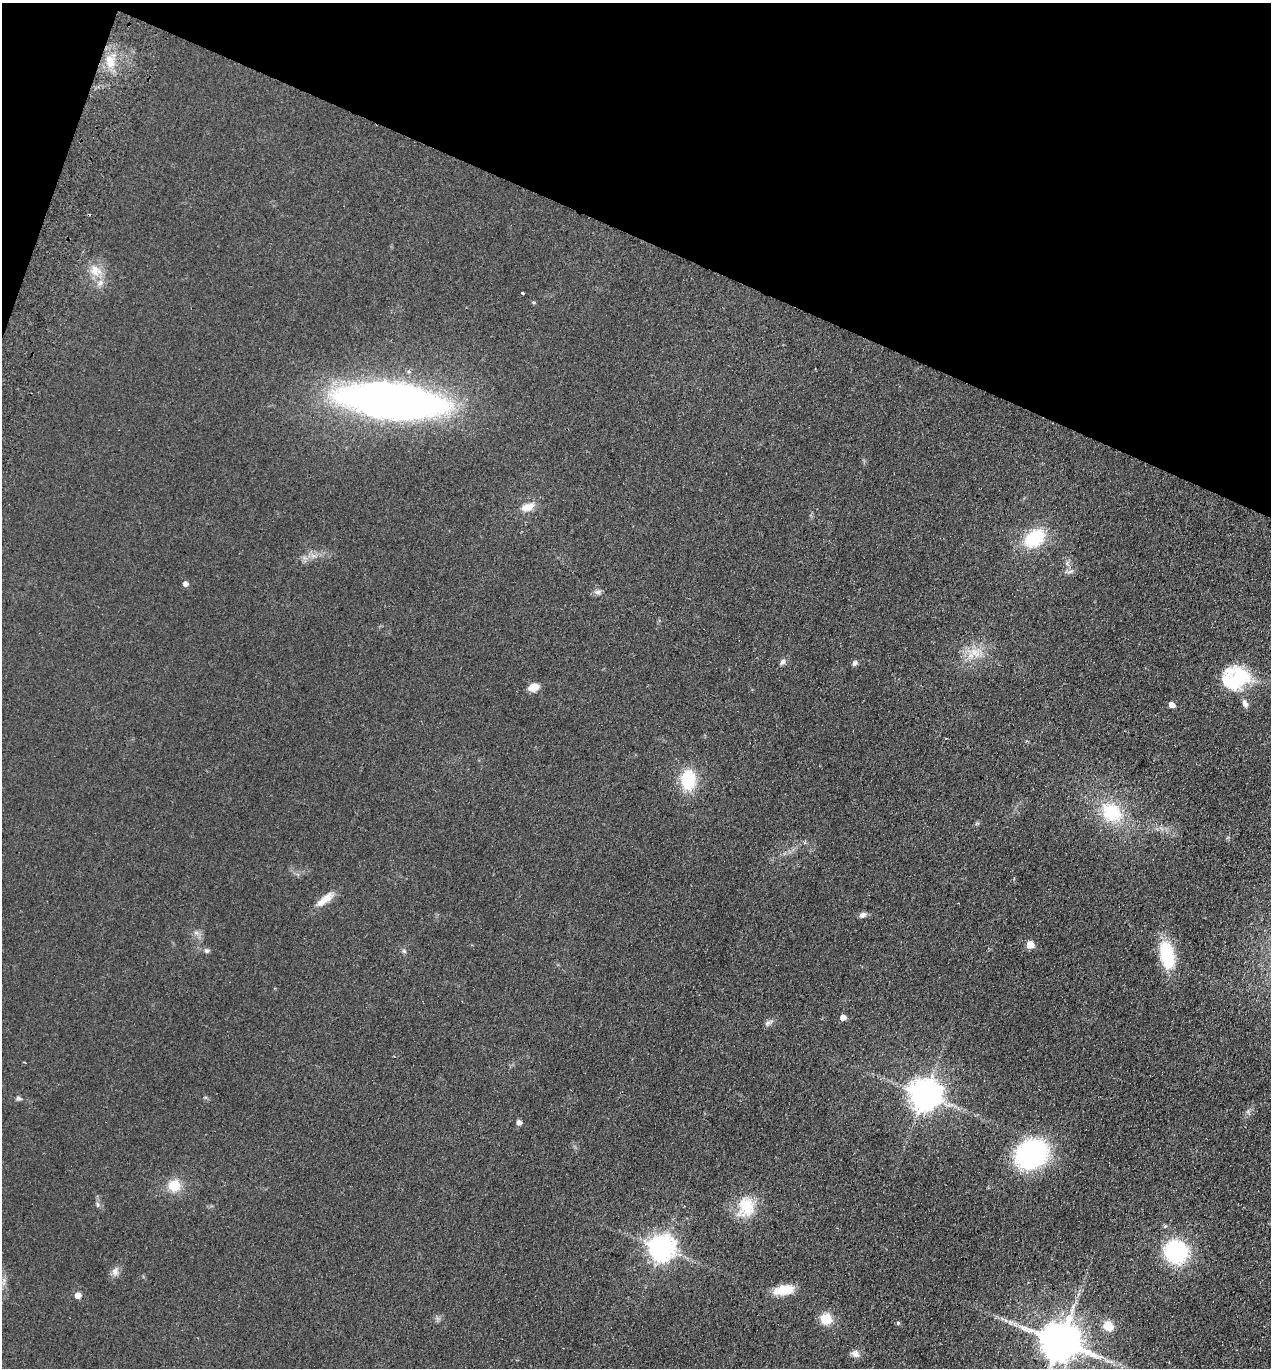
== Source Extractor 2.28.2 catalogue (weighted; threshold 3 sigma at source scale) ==
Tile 2 of 4 x 4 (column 2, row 1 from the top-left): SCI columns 1459-2727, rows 4123-5488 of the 5585 x 5513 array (HDU 1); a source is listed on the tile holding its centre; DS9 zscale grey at full resolution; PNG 1273 x 1370 px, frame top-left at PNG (2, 3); no overlay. Shown black and unused: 18% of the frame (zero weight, under 2 of 3 exposures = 3% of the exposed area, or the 3 px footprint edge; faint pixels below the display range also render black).
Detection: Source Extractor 2.28.2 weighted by HDU 2 'WHT'; one run over the whole footprint, this tile lists its part. Background 0.0489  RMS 0.0093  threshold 0.0417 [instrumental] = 3 sigma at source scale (4.5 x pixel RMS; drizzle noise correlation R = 1.50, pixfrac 1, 0.05/0.05 arcsec/px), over >= 5 px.
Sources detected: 52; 3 inside a brighter listed object's ellipse — not listed separately; the other 49 listed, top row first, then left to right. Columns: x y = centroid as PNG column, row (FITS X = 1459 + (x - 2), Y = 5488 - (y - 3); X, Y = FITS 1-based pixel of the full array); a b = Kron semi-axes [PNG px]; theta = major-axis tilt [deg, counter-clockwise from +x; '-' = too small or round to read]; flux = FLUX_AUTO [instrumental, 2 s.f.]
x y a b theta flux
110 62 18 11 -76 15
95 270 17 15 -26 14
522 293 3 3 - 1.7
533 302 6 3 -18 1
392 401 66 22 -6 900
527 507 18 9 18 9.8
1034 538 26 18 37 41
1070 572 10 3 21 1.8
185 583 5 5 - 5
597 592 10 6 2 3.2
974 652 11 10 - 10
783 661 8 6 61 2.9
855 663 8 6 48 2.3
1240 677 31 24 57 44
533 687 13 9 16 8.2
1245 703 11 6 -69 3.6
1172 705 5 4 - 8.1
688 780 24 16 88 36
1111 812 28 23 -30 44
326 898 22 10 40 11
862 915 9 6 26 3.4
196 932 7 4 0 2.3
1030 944 5 5 - 19
206 951 6 6 - 2.1
404 951 6 5 - 1.7
1167 955 33 16 -77 42
843 1017 4 4 - 6.9
768 1023 13 5 31 3
24 1062 3 2 - 1.1
925 1094 9 9 - 1600
18 1098 7 5 -16 1.9
519 1122 5 4 - 4.7
1031 1154 21 18 32 220
174 1186 12 12 - 19
97 1204 9 4 -89 1.9
746 1207 25 20 79 29
1165 1226 6 5 - 1.2
661 1248 8 8 - 970
1176 1252 14 13 - 140
115 1271 12 8 77 4.8
4 1280 6 5 - 2.1
784 1290 23 10 10 18
78 1295 5 5 - 8.5
826 1319 14 12 -25 15
1010 1322 7 4 -58 2.1
898 1323 5 5 - 1.3
1108 1326 12 10 -51 12
1060 1341 12 11 - 3300
855 1354 11 9 -34 4.7
Isophote crosses this tile's border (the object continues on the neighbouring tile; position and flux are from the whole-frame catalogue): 1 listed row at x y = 1060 1341